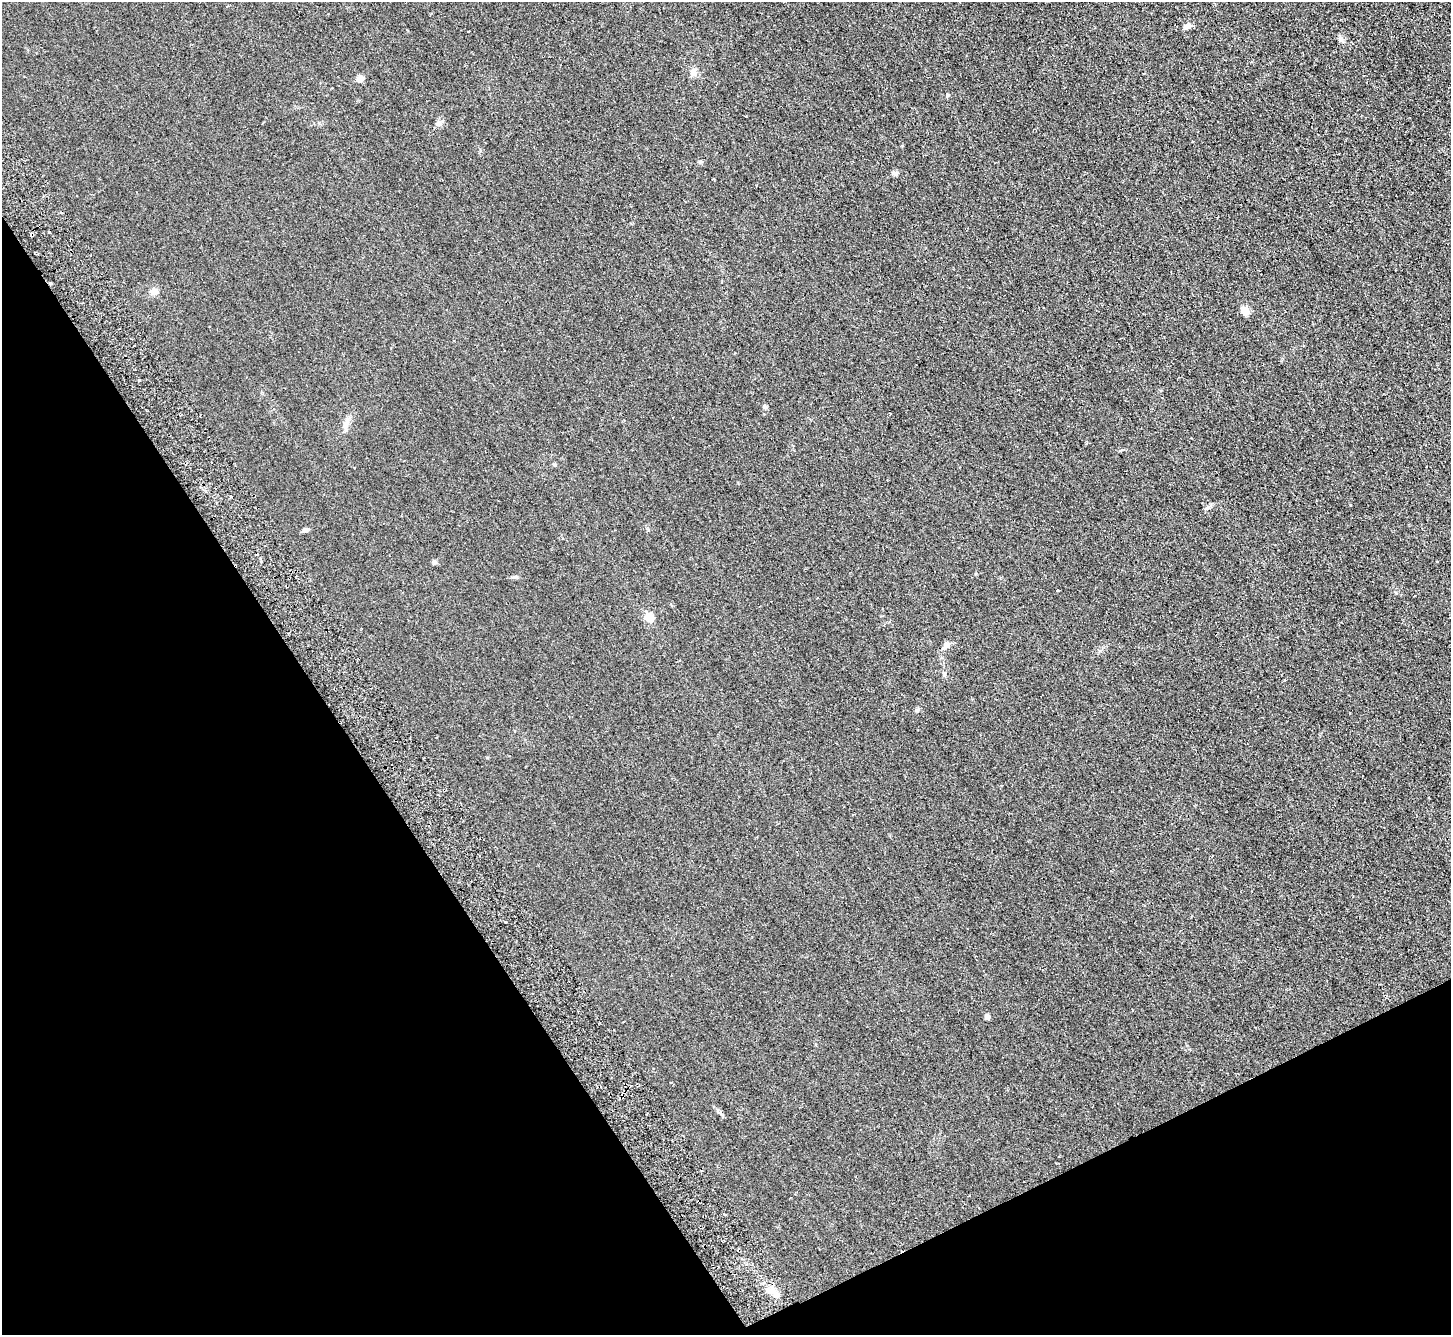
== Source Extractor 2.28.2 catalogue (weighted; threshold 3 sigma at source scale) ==
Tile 14 of 4 x 4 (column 2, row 4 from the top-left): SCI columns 1500-2948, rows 327-1659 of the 5895 x 5848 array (HDU 1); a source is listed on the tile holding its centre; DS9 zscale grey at full resolution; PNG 1453 x 1337 px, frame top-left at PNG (2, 2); no overlay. Shown black and unused: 28% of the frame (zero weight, under 2 of 3 exposures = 3% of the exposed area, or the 3 px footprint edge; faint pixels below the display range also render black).
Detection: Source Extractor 2.28.2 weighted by HDU 2 'WHT'; one run over the whole footprint, this tile lists its part. Background 0.0411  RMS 0.011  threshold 0.0502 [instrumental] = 3 sigma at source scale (4.5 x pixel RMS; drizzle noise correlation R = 1.50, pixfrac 1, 0.05/0.05 arcsec/px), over >= 5 px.
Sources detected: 25; all 25 listed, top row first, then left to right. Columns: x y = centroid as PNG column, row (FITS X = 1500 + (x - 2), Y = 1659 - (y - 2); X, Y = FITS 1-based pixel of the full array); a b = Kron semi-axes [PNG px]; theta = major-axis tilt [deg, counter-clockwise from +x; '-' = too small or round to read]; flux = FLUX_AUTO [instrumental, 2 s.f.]
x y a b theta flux
227 6 5 3 - 1
1187 26 11 6 27 4.8
468 31 3 2 - 1.6
1341 39 11 6 -65 3.1
693 72 10 8 88 5.4
360 79 8 7 - 5.9
895 174 9 6 5 2.7
49 231 3 3 - 5.4
50 283 3 3 - 3.5
154 292 8 8 - 6
1245 311 10 8 -71 8.1
765 407 6 5 - 2
347 421 9 4 -89 3.3
1426 466 3 2 - 1.9
1350 505 3 2 - 0.72
1207 508 8 5 21 2.4
305 530 7 5 20 2.9
434 562 6 5 - 1.7
1057 590 3 3 - 5.5
649 617 5 5 - 42
944 674 6 4 71 1.4
917 710 7 5 43 1.8
505 922 3 3 - 3.3
987 1017 5 4 - 6.4
775 1293 21 8 -43 9.8
Overlapping masked pixels (flux is a lower limit): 1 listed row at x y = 50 283
Unlisted compact peaks at least as high as the median listed source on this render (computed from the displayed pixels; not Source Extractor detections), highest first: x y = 947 95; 513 577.